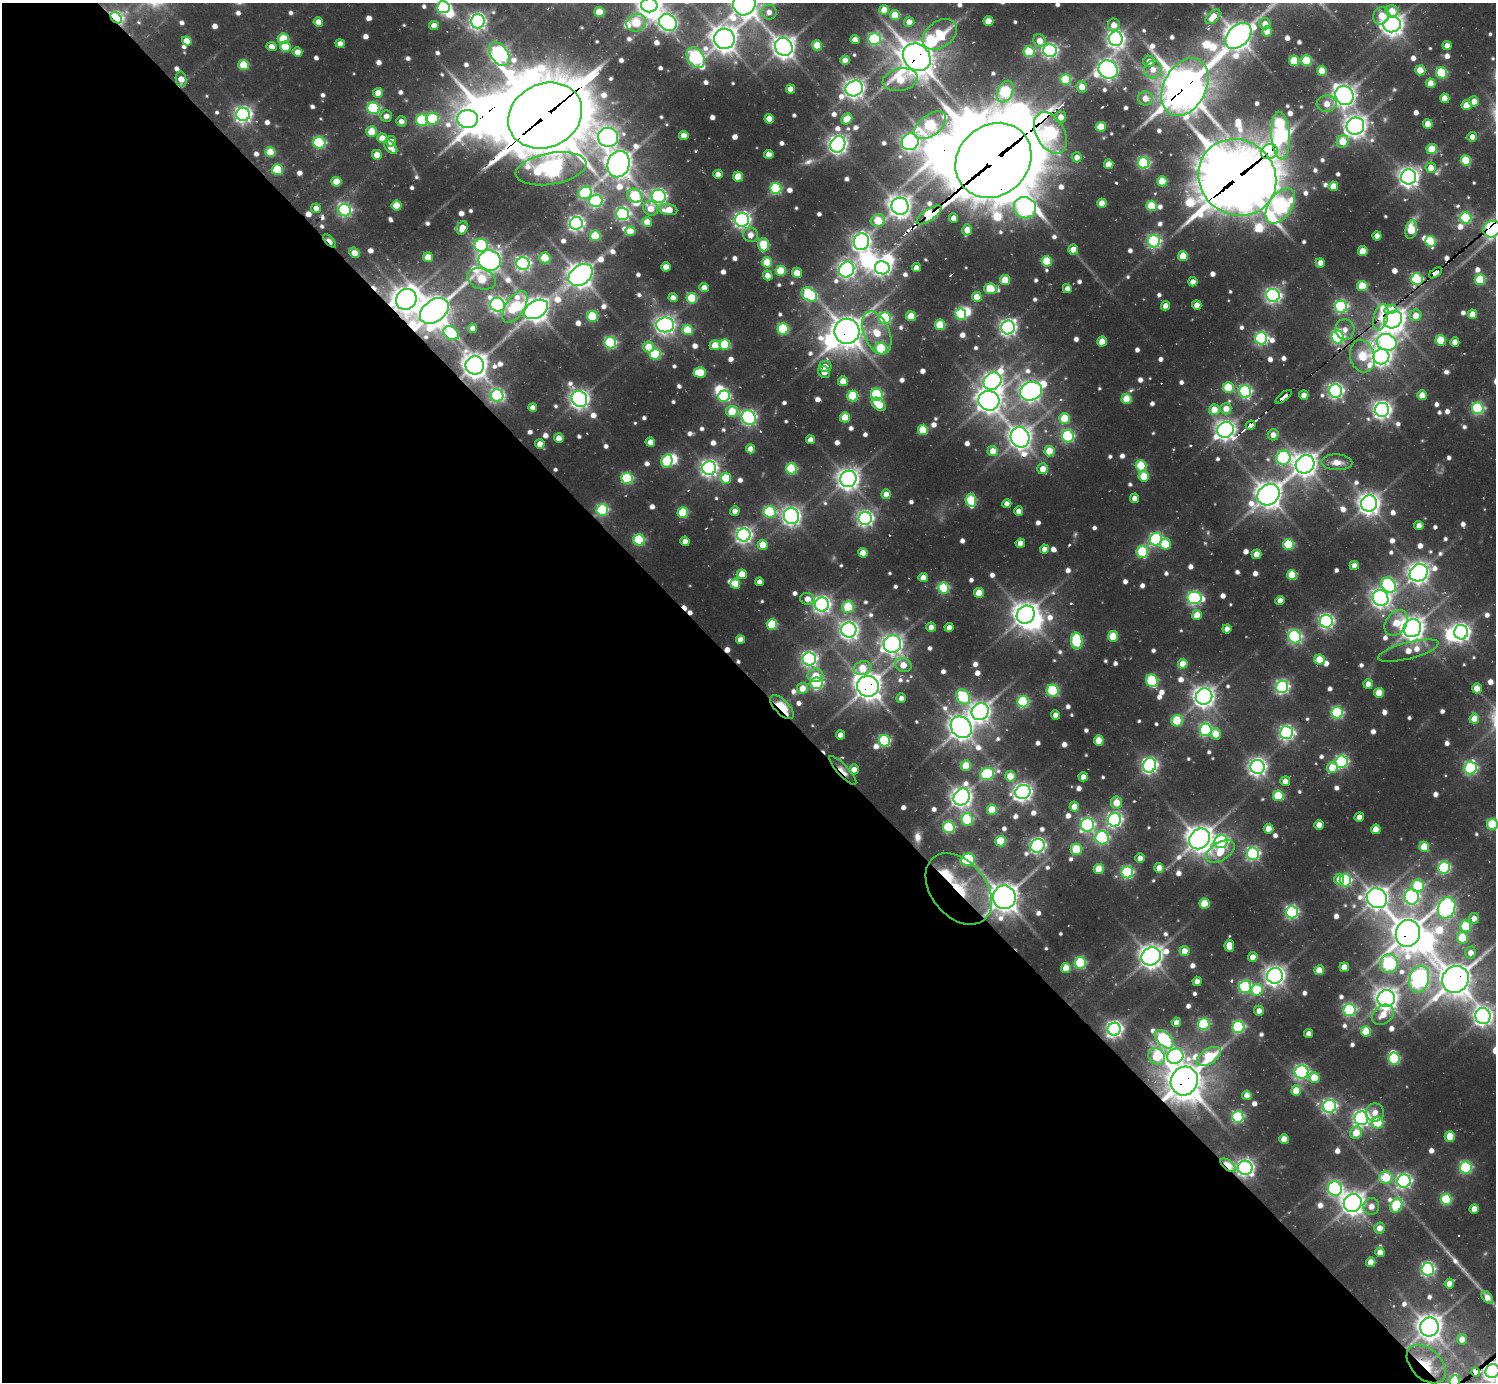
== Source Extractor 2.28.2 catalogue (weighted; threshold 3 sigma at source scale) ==
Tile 9 of 4 x 4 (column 1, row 3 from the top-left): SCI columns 268-1761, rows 1994-3373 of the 6308 x 6285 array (HDU 1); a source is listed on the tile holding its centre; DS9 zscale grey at full resolution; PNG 1498 x 1384 px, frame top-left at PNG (2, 3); each listed source drawn as its Kron ellipse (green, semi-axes under 4 px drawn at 4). Shown black and unused: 51% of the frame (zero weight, under 2 of 3 exposures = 12% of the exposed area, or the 3 px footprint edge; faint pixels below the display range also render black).
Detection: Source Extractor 2.28.2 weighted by HDU 2 'WHT'; one run over the whole footprint, this tile lists its part. Background 0.152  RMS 0.011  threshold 0.051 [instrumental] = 3 sigma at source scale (4.5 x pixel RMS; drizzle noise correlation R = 1.50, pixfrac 1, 0.05/0.05 arcsec/px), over >= 5 px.
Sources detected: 905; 10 too faint to see at this stretch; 19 inside a brighter object's white glare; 11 cosmic-ray / hot-pixel residue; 1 long thin detection or spike segment (spike, bleed or trail) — neither listed nor drawn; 5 inside a brighter listed object's ellipse — not listed separately; of the other 859, all 500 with FLUX_AUTO >= 10.6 (the completeness limit of this list) listed and drawn (359 fainter detections not listed), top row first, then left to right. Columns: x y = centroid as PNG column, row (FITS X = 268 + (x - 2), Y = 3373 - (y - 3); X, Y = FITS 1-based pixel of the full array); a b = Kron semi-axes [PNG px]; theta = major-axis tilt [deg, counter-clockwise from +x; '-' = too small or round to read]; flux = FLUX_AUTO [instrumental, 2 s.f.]
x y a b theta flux
744 3 12 11 - 1500
649 5 8 7 - 990
443 7 6 6 - 250
884 10 5 5 - 30
1392 11 6 6 - 23
599 12 5 5 - 48
769 12 7 7 - 11
895 15 5 5 - 40
1381 16 9 7 60 19
1213 17 9 5 46 19
116 18 6 4 -44 300
478 21 7 7 - 580
988 21 5 5 - 32
318 22 5 4 - 22
668 22 9 8 - 590
909 22 5 5 - 15
636 23 10 8 26 66
1265 24 6 5 - 12
434 25 5 4 - 16
1114 25 6 6 - 16
1392 25 9 7 15 1100
1267 31 5 5 - 24
940 34 19 13 36 64
1238 36 15 10 43 1700
283 38 5 5 - 60
724 39 10 10 - 1500
874 39 6 6 - 180
1116 39 7 7 - 670
855 40 5 4 - 15
187 41 5 4 - 21
1040 41 7 6 - 15
340 43 5 4 - 11
817 45 5 5 - 33
1447 45 4 4 - 11
272 47 5 4 - 15
285 47 5 5 - 54
784 47 9 8 - 1100
1050 51 7 6 - 400
297 52 5 4 - 15
1029 52 5 5 - 100
499 54 13 8 -54 550
917 57 15 12 -44 2600
696 58 11 8 -54 280
845 60 5 4 - 15
1149 61 5 5 - 12
1294 61 5 5 - 64
1306 61 5 5 - 84
244 65 5 5 - 62
1108 69 10 8 -37 790
1153 69 9 8 - 14
1420 70 5 5 - 39
1322 71 5 5 - 32
1442 73 6 5 - 110
181 79 8 5 -80 19
900 80 18 11 11 55
1065 80 5 5 - 92
1430 83 5 4 - 20
1082 87 6 5 - 18
1185 87 31 21 62 3500
854 88 9 7 28 890
790 89 4 4 - 19
1005 91 11 7 67 140
378 93 5 5 - 21
1344 95 10 8 -55 1000
1145 98 7 7 - 14
1445 98 5 4 - 24
1474 101 5 5 - 14
1327 104 10 8 5 21
1467 105 5 5 - 27
373 108 6 5 - 190
243 114 7 6 - 610
386 116 6 5 - 12
545 116 38 31 27 8800
1061 117 5 5 - 14
433 119 6 6 - 85
467 119 10 9 - 460
769 119 5 4 - 26
847 119 6 5 - 30
422 120 6 6 - 130
401 121 5 5 - 11
1428 124 5 4 - 25
930 125 18 10 38 130
1355 126 9 8 - 1000
1101 127 5 5 - 49
372 131 5 5 - 45
1050 133 22 14 -61 320
684 135 4 4 - 17
1280 136 24 9 -86 460
608 137 10 9 - 820
1472 137 5 5 - 12
382 138 5 5 - 26
391 141 5 5 - 11
910 142 9 8 - 530
1343 142 7 5 61 32
319 143 6 6 - 160
838 144 8 7 - 760
391 147 8 5 -48 18
1432 149 5 5 - 45
270 152 5 5 - 52
1269 152 9 7 24 230
769 154 4 4 - 16
377 155 5 4 - 22
1077 157 5 5 - 11
993 160 40 35 42 12000
1466 160 5 5 - 82
1144 163 6 5 - 210
619 164 13 11 76 1600
1109 164 5 4 - 22
1431 168 5 5 - 16
551 169 36 15 10 670
277 170 5 5 - 83
718 174 5 4 - 16
738 177 5 5 - 41
1237 177 40 37 -39 7100
1409 177 7 7 - 890
1162 181 5 5 - 45
336 182 5 5 - 40
1333 186 5 5 - 30
776 189 5 5 - 140
585 193 7 6 - 180
635 196 8 6 -33 95
659 196 7 6 - 440
596 201 6 6 - 270
1102 203 5 5 - 26
397 206 5 5 - 49
900 206 8 8 - 1100
1152 206 5 5 - 74
1280 206 20 11 56 540
316 208 5 4 - 12
651 208 8 7 - 25
1025 208 11 10 - 560
345 210 6 6 - 290
668 210 9 5 -8 27
622 214 6 6 - 290
929 215 14 5 34 150
954 218 4 4 - 12
1466 218 5 5 - 150
742 220 7 7 - 540
878 220 7 6 - 52
647 222 5 5 - 25
576 223 6 6 - 490
462 228 7 5 63 16
1411 229 9 5 78 57
1492 229 9 8 - 560
967 230 6 5 - 25
630 231 5 5 - 29
750 235 7 7 - 13
595 236 5 5 - 81
1377 236 4 4 - 14
330 241 8 4 -46 31
1154 241 6 6 - 280
1430 241 5 5 - 90
861 242 8 7 - 690
481 245 6 6 - 200
764 245 6 5 - 75
1073 249 5 5 - 15
1363 251 5 5 - 30
354 253 6 4 -40 23
1183 256 5 5 - 37
428 257 5 4 - 27
545 258 5 5 - 58
490 260 11 10 - 1100
1047 261 5 5 - 66
767 262 5 5 - 50
1320 263 5 4 - 16
523 264 6 6 - 400
666 267 4 4 - 19
882 268 7 6 - 440
916 268 4 4 - 11
847 270 8 7 - 540
781 271 5 5 - 59
797 273 5 5 - 27
1436 273 7 4 36 90
581 275 13 9 37 1400
768 275 5 4 - 14
481 279 15 10 -20 75
1417 279 6 5 - 170
1005 280 5 5 - 48
1480 280 5 5 - 90
1193 282 4 4 - 12
1362 286 5 5 - 50
704 287 4 4 - 13
990 289 6 5 - 66
1067 289 4 4 - 12
809 295 8 6 -37 220
1273 296 7 6 - 470
977 297 5 5 - 25
673 298 4 4 - 11
692 298 5 5 - 84
406 299 11 10 - 1300
497 305 7 7 - 480
1197 305 5 4 - 12
1165 306 4 4 - 13
515 307 18 9 58 140
1341 307 6 6 - 260
536 309 13 8 30 1400
1391 309 6 4 19 230
434 311 16 11 37 2100
961 314 6 5 - 150
1472 314 5 5 - 24
1416 315 6 5 - 19
592 316 5 5 - 96
911 316 5 5 - 38
1381 317 13 7 74 72
885 318 6 6 - 150
1393 319 10 8 44 1400
665 325 9 7 -1 780
940 325 5 5 - 72
1008 327 7 6 - 560
472 328 5 4 - 12
783 329 5 5 - 130
1345 329 10 9 - 12
688 330 5 5 - 63
847 331 12 12 - 2000
451 333 8 6 -38 93
877 333 22 13 -67 48
1338 337 7 6 - 290
1261 338 6 6 - 280
1441 340 5 5 - 57
1102 342 5 5 - 27
1387 342 10 8 -18 390
1455 342 4 4 - 15
610 343 6 5 - 210
725 344 5 5 - 87
715 345 5 5 - 29
649 347 5 5 - 35
881 349 6 5 - 100
655 354 5 5 - 110
1362 356 16 12 -75 81
1381 356 8 7 - 830
475 365 9 9 - 1400
825 367 6 5 - 13
700 372 6 5 - 50
824 372 6 5 - 11
843 381 5 5 - 23
992 381 9 8 - 760
1228 388 5 5 - 70
1031 391 11 9 21 900
1245 391 6 6 - 250
1335 391 6 6 - 460
877 395 6 6 - 160
1304 395 5 4 - 11
1422 395 5 5 - 20
497 396 6 6 - 310
724 396 6 5 - 160
853 396 5 5 - 100
1284 397 10 3 38 53
579 399 8 7 - 820
1127 399 5 5 - 49
989 401 10 9 - 1300
879 404 8 5 -42 46
533 407 4 4 - 11
1478 408 6 5 - 200
1226 409 6 5 - 19
1214 410 5 5 - 25
1382 410 7 7 - 730
732 411 6 5 - 45
845 417 5 5 - 39
749 418 8 6 -49 390
1065 418 5 5 - 55
1251 425 5 4 - 21
923 430 5 5 - 59
1226 430 8 7 - 870
1273 435 5 5 - 12
1068 436 6 6 - 220
1020 437 10 9 - 1200
559 438 5 4 - 18
810 440 4 4 - 12
650 442 4 4 - 19
540 444 4 4 - 14
750 449 4 4 - 18
993 451 5 5 - 22
1049 451 5 5 - 40
1283 458 7 7 - 220
667 461 7 5 77 97
1337 462 15 8 -2 15
1305 464 10 8 43 1200
1141 466 5 5 - 92
709 468 7 7 - 630
792 469 5 5 - 130
1043 469 5 5 - 20
1144 476 5 5 - 44
627 478 5 5 - 150
726 478 5 5 - 56
848 479 8 8 - 1100
886 494 5 5 - 15
1268 495 12 10 37 1500
1135 498 4 4 - 12
971 500 6 5 - 93
1369 503 8 8 - 1100
1007 504 4 4 - 12
602 510 6 6 - 180
735 511 4 4 - 12
1019 511 4 4 - 11
683 512 5 5 - 85
769 512 6 5 - 120
791 516 8 7 - 750
865 518 6 6 - 510
1419 526 4 4 - 13
744 535 7 6 - 550
1156 539 6 6 - 240
639 540 5 5 - 120
685 541 4 4 - 12
1020 543 4 4 - 15
1165 544 5 5 - 51
1289 544 5 5 - 110
763 545 5 5 - 28
1044 549 4 4 - 11
1142 552 6 6 - 100
863 553 5 4 - 24
1257 554 5 5 - 22
1354 565 4 4 - 12
1419 573 9 8 - 1000
742 574 5 5 - 29
1292 575 5 5 - 58
923 578 4 4 - 20
759 582 4 4 - 11
735 584 5 5 - 37
1389 585 8 6 -44 230
944 588 5 5 - 130
979 593 5 5 - 29
1194 598 7 6 - 320
1381 598 8 7 - 700
807 599 7 6 - 13
1280 600 4 4 - 14
822 604 7 7 - 620
848 607 6 6 - 74
1026 615 9 8 - 1300
1197 615 5 5 - 29
1326 621 6 6 - 410
1396 623 14 10 55 29
772 624 5 5 - 83
931 627 4 4 - 11
949 627 4 4 - 11
1412 628 9 8 - 1300
1227 629 4 4 - 11
849 630 7 7 - 750
1461 632 7 7 - 650
1113 636 5 5 - 50
1295 637 7 6 - 300
740 639 4 4 - 14
1077 641 8 5 -85 140
892 644 9 8 - 870
1408 651 31 8 14 30
809 659 6 6 - 430
1320 660 5 5 - 38
1183 664 5 5 - 24
903 665 8 7 - 22
862 668 9 6 16 37
815 675 8 6 8 22
1152 681 6 5 - 130
817 683 6 5 - 190
1368 684 5 4 - 12
868 686 11 10 - 1600
1282 687 6 6 - 340
803 688 5 5 - 23
1477 688 5 5 - 20
1053 691 6 6 - 110
1379 693 5 5 - 36
963 697 8 6 -56 140
1204 697 8 8 - 1000
901 698 5 4 - 11
1023 702 5 5 - 140
782 707 15 7 -46 76
980 712 9 8 - 870
1337 713 6 5 - 190
1055 715 4 4 - 11
1474 719 5 5 - 29
1177 721 6 5 - 81
961 727 11 9 -49 1300
1206 730 6 6 - 240
1287 733 6 6 - 380
1216 734 6 5 - 25
841 735 4 4 - 13
1099 740 5 5 - 46
884 741 6 5 - 160
1341 762 6 6 - 280
1150 765 7 6 - 500
966 766 5 5 - 46
1257 767 7 7 - 680
1332 768 5 5 - 35
1470 768 6 6 - 270
854 769 5 5 - 13
843 770 19 5 -47 11
987 774 7 6 - 180
1010 776 5 5 - 31
1083 777 4 4 - 12
1285 781 5 5 - 13
1023 792 8 7 - 740
1278 796 5 5 - 71
962 797 9 7 49 960
1116 802 6 5 - 26
1074 807 5 5 - 18
992 810 5 5 - 50
1359 817 5 4 - 11
967 820 6 6 - 120
1114 820 7 6 - 440
1493 824 5 5 - 110
1087 825 7 6 - 320
1319 825 4 4 - 16
949 827 6 5 - 160
1268 829 5 5 - 24
1376 829 5 4 - 23
1102 838 6 6 - 240
1199 839 11 9 42 1600
1001 841 5 5 - 73
1221 842 6 6 - 240
1038 846 7 6 - 470
1424 847 5 5 - 37
1076 849 5 5 - 66
1220 851 16 9 31 34
1253 854 6 6 - 310
1140 858 4 4 - 12
968 860 7 6 - 130
1159 868 5 4 - 19
1444 868 6 6 - 180
1099 869 5 5 - 44
1127 872 6 6 - 220
1339 879 6 5 - 15
1345 880 6 6 - 200
1418 886 6 6 - 80
959 889 40 27 -51 240
1004 897 12 11 - 1600
1412 897 7 7 - 350
1377 898 10 9 - 1100
1204 903 5 5 - 51
1447 908 11 8 67 510
1292 912 6 6 - 290
1474 918 5 5 - 12
1466 926 6 5 - 64
1408 933 13 12 - 2300
1462 938 6 5 - 52
1229 946 6 4 -84 25
1184 951 5 5 - 20
1470 953 6 5 - 13
1151 956 10 8 29 1200
1253 957 5 5 - 13
1080 963 5 5 - 160
1389 964 9 9 - 240
1344 967 5 5 - 20
1066 968 5 5 - 27
1319 970 5 5 - 28
1275 976 8 7 - 910
1419 979 14 9 76 550
1456 979 14 13 - 2300
1197 981 4 4 - 13
1245 987 6 6 - 200
1257 990 6 6 - 66
1386 999 9 8 - 1100
1349 1010 6 6 - 220
1259 1011 5 5 - 11
1383 1015 12 9 34 20
1483 1016 8 7 - 820
1176 1022 5 4 - 13
1204 1024 6 5 - 140
1238 1027 6 6 - 180
1114 1029 6 6 - 580
1366 1031 5 5 - 53
1308 1034 4 4 - 11
1164 1039 11 6 -44 250
1157 1056 9 7 -50 76
1175 1056 8 7 - 360
1209 1057 14 7 32 85
1394 1059 6 5 - 150
1301 1072 7 6 - 340
1314 1078 5 5 - 34
1184 1081 14 13 - 2800
1296 1090 5 5 - 27
1247 1095 5 4 - 19
1329 1106 6 6 - 350
1375 1112 9 9 - 13
1238 1117 6 5 - 200
1361 1118 7 7 - 570
1378 1123 6 5 - 97
1356 1133 6 5 - 28
1450 1136 5 5 - 33
1284 1139 5 5 - 21
1228 1165 9 4 -38 59
1245 1168 7 7 - 600
1466 1168 6 6 - 190
1386 1177 7 6 - 49
1404 1181 7 6 - 420
1335 1189 7 7 - 320
1446 1199 5 5 - 120
1353 1203 9 8 - 1200
1371 1206 8 8 - 15
1396 1206 7 5 65 110
1474 1209 5 4 - 17
1380 1228 5 5 - 14
1380 1252 5 4 - 17
1371 1262 5 5 - 20
1428 1269 6 6 - 330
1449 1284 5 4 - 13
1487 1297 7 4 -49 14
1429 1327 9 9 - 1400
1462 1339 5 5 - 14
1426 1364 23 15 -44 35
1492 1371 7 6 - 900
1476 1372 4 3 - 540
1455 1381 6 5 - 97
Overlapping masked pixels (flux is a lower limit): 43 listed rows (the first 20) at x y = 116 18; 917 57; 181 79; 1185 87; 545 116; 1050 133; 1280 136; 1269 152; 993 160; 551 169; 1237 177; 929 215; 1492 229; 330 241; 1436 273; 1417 279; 809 295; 406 299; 1391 309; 434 311
Isophote crosses this tile's border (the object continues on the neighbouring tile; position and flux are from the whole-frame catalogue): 8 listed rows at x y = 744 3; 649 5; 443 7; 1238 36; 1492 229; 1493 824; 1492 1371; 1455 1381